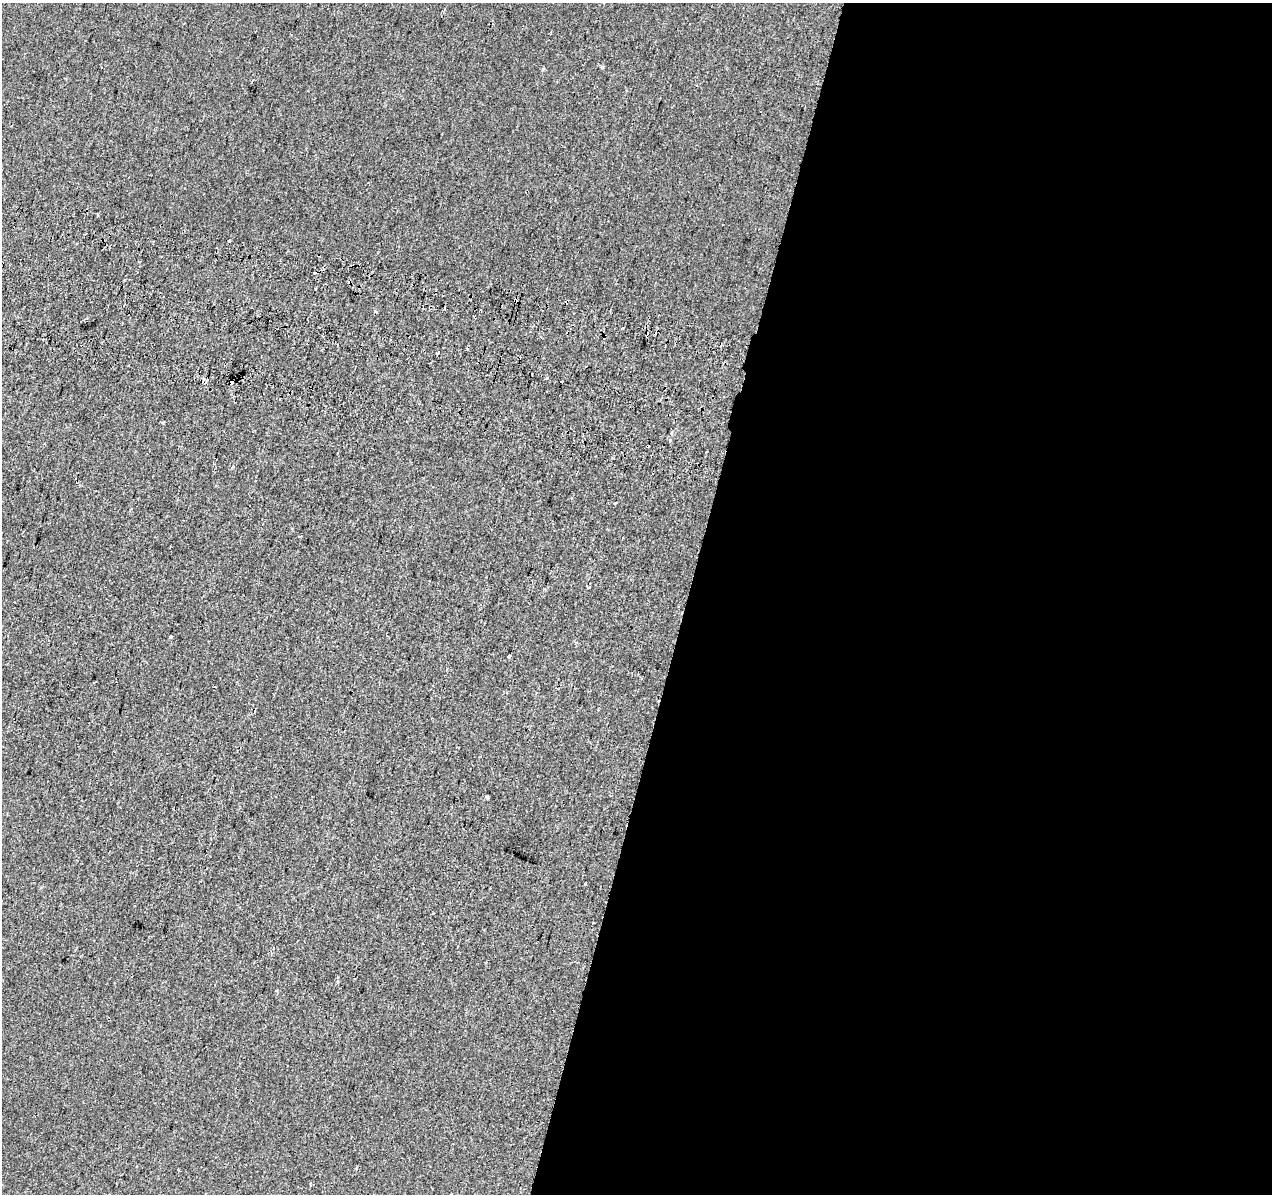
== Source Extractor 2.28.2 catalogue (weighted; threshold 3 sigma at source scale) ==
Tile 12 of 4 x 4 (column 4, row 3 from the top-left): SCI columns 3833-5102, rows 1532-2723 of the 5120 x 5387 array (HDU 1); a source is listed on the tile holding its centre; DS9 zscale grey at full resolution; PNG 1274 x 1196 px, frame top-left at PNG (2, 3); no overlay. Shown black and unused: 46% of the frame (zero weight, under 2 of 3 exposures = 3% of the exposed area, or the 3 px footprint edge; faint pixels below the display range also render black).
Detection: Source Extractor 2.28.2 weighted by HDU 2 'WHT'; one run over the whole footprint, this tile lists its part. Background -8.78e-04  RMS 0.0049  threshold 0.022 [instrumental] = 3 sigma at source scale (4.5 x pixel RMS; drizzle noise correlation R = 1.50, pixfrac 1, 0.0396/0.0396 arcsec/px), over >= 5 px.
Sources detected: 26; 9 cosmic-ray / hot-pixel residue — not listed; the other 17 listed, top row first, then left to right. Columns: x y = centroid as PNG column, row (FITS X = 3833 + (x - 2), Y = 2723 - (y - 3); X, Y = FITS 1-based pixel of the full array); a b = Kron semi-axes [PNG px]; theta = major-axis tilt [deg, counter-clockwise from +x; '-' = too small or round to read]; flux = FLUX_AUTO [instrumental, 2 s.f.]
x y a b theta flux
97 214 3 2 - 0.75
230 241 3 2 - 0.8
315 289 3 3 - 0.73
515 300 3 3 - 2.3
567 301 4 3 - 4.5
647 336 5 2 - 0.7
438 352 4 3 - 3.9
547 378 4 3 - 0.61
162 422 5 3 - 0.54
670 440 3 3 - 1.8
233 467 4 3 - 0.59
300 536 4 3 - 1.3
588 587 3 3 - 1.9
171 637 3 3 - 1.6
509 657 4 3 - 1.5
487 797 5 4 - 0.62
585 884 3 2 - 0.38
Overlapping masked pixels (flux is a lower limit): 3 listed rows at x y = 515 300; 567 301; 647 336
Unlisted compact peaks at least as high as the median listed source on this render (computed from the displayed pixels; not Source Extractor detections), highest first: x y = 602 67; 543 69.